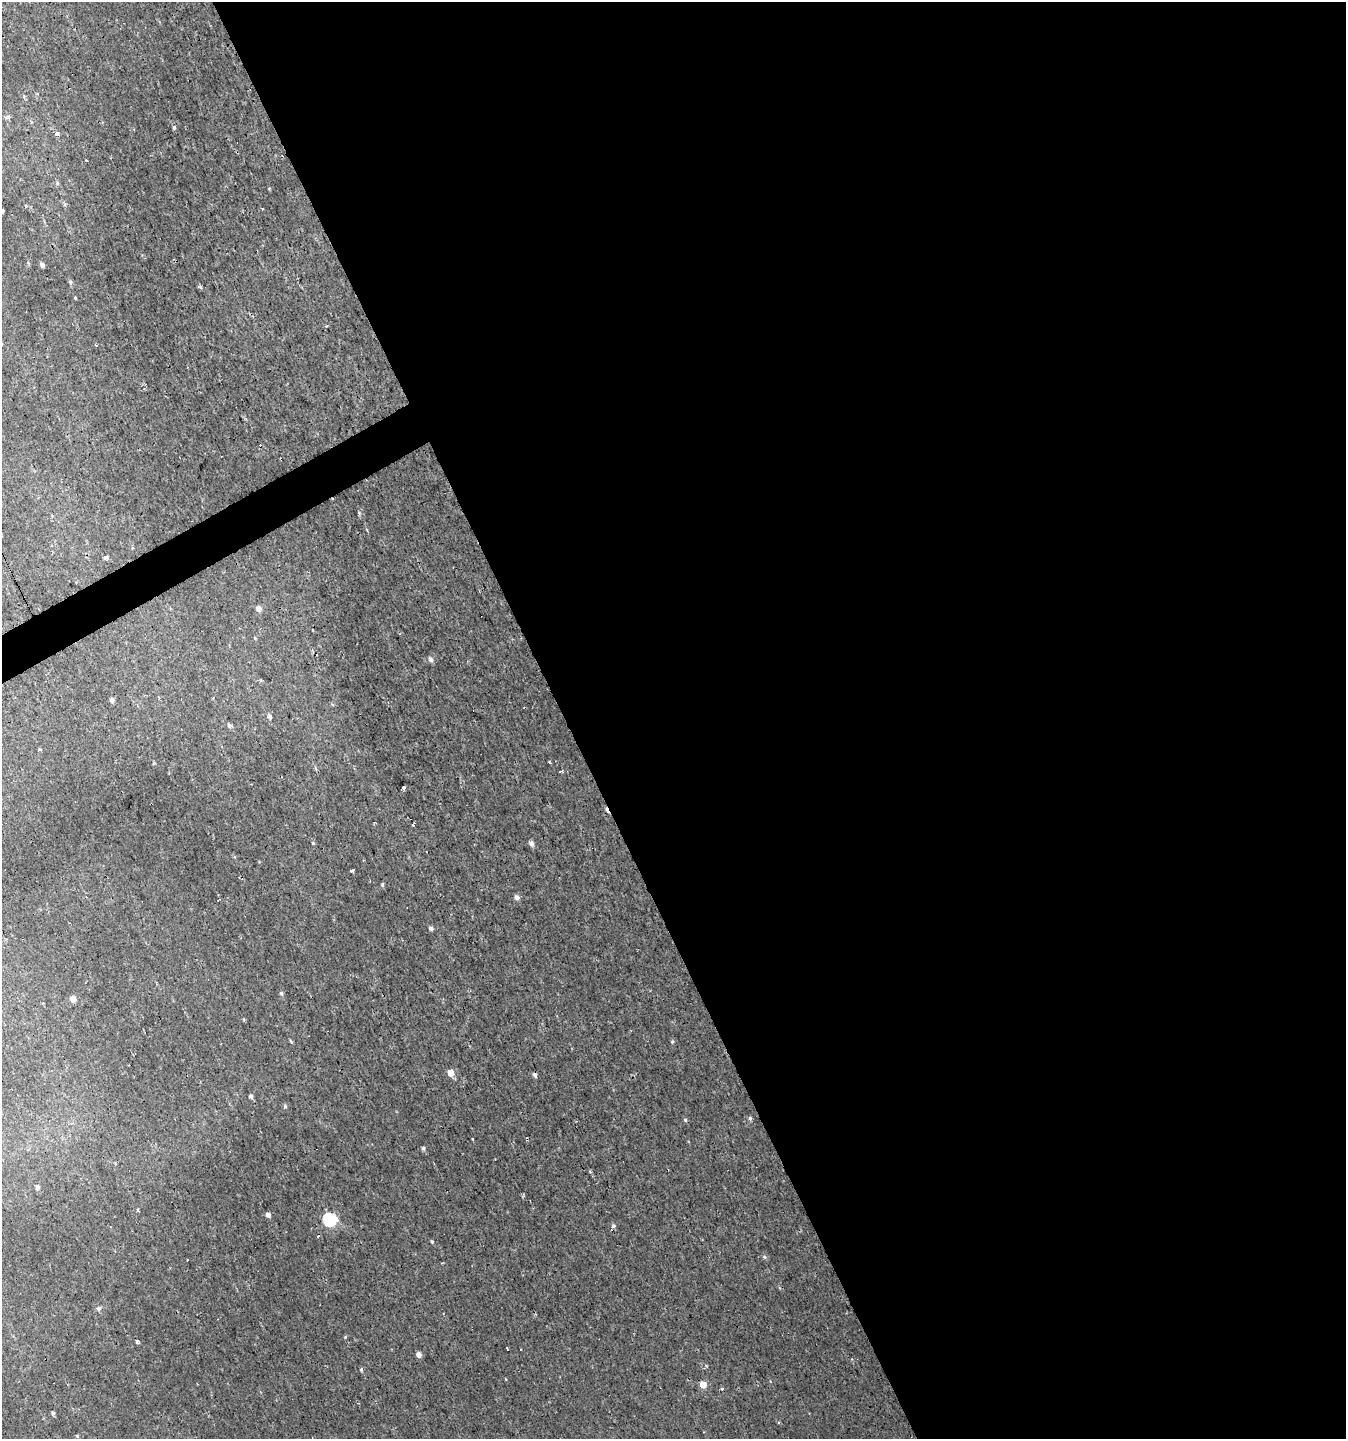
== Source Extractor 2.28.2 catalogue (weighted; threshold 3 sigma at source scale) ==
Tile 8 of 4 x 4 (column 4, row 2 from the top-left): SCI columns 4190-5533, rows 2875-4311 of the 5629 x 5748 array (HDU 1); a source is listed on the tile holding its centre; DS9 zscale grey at full resolution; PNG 1348 x 1441 px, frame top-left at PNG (2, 2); no overlay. Shown black and unused: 59% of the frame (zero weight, under 2 of 3 exposures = <1% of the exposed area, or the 3 px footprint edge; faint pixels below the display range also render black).
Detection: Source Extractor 2.28.2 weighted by HDU 2 'WHT'; one run over the whole footprint, this tile lists its part. Background 0.00239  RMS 0.0018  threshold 0.00792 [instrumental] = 3 sigma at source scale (4.5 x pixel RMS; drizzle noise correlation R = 1.50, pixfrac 1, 0.0396/0.0396 arcsec/px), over >= 5 px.
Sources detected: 63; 4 cosmic-ray / hot-pixel residue — not listed; the other 59 listed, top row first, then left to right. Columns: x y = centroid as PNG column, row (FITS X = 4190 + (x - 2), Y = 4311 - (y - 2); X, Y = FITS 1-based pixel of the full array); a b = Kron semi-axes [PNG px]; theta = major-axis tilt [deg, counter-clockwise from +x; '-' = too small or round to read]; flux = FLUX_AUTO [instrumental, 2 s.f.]
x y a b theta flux
8 117 6 5 - 0.37
174 127 5 4 - 0.31
57 134 4 4 - 0.55
86 161 3 2 - 0.28
57 183 6 4 -73 0.23
2 211 4 4 - 0.92
42 265 5 4 - 0.64
70 282 6 5 - 0.28
200 287 6 3 -69 0.25
75 297 4 3 - 0.17
105 557 4 3 - 3.3
259 609 6 5 - 1
255 638 4 4 - 0.15
431 659 6 5 - 0.57
112 700 5 4 - 0.55
524 708 2 2 - 0.16
270 717 6 6 - 0.41
229 726 6 5 - 0.44
39 749 4 3 - 0.21
549 762 4 2 - 0.14
154 763 4 4 - 0.17
561 771 5 2 - 0.22
404 788 3 3 - 2.3
413 824 4 2 - 0.4
313 843 5 4 - 0.18
531 843 5 5 - 0.73
426 852 2 2 - 0.14
351 871 3 3 - 1.6
382 885 5 4 - 0.25
517 897 6 5 - 0.7
431 928 5 4 - 0.53
281 993 5 4 - 0.31
73 999 5 4 - 1.7
672 1041 5 4 - 0.19
291 1042 5 3 - 0.27
451 1073 5 5 - 2.4
535 1075 5 4 - 0.6
251 1096 5 4 - 0.42
285 1106 5 5 - 0.28
750 1118 5 4 - 0.37
685 1120 5 4 - 0.25
423 1148 4 4 - 0.4
37 1187 5 4 - 0.51
268 1215 5 4 - 0.74
330 1220 6 6 - 20
613 1226 7 7 - 0.43
318 1236 3 3 - 1.5
432 1241 4 4 - 0.24
765 1257 6 4 -47 0.27
99 1309 6 6 - 0.46
345 1337 4 3 - 0.19
137 1341 3 3 - 1.8
507 1348 3 2 - 0.21
520 1349 2 2 - 0.2
419 1355 5 4 - 0.92
361 1369 5 4 - 0.28
703 1385 5 5 - 2.7
53 1413 5 4 - 0.35
77 1436 5 4 - 0.23
Isophote crosses this tile's border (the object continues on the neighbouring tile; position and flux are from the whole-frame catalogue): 1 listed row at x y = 2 211